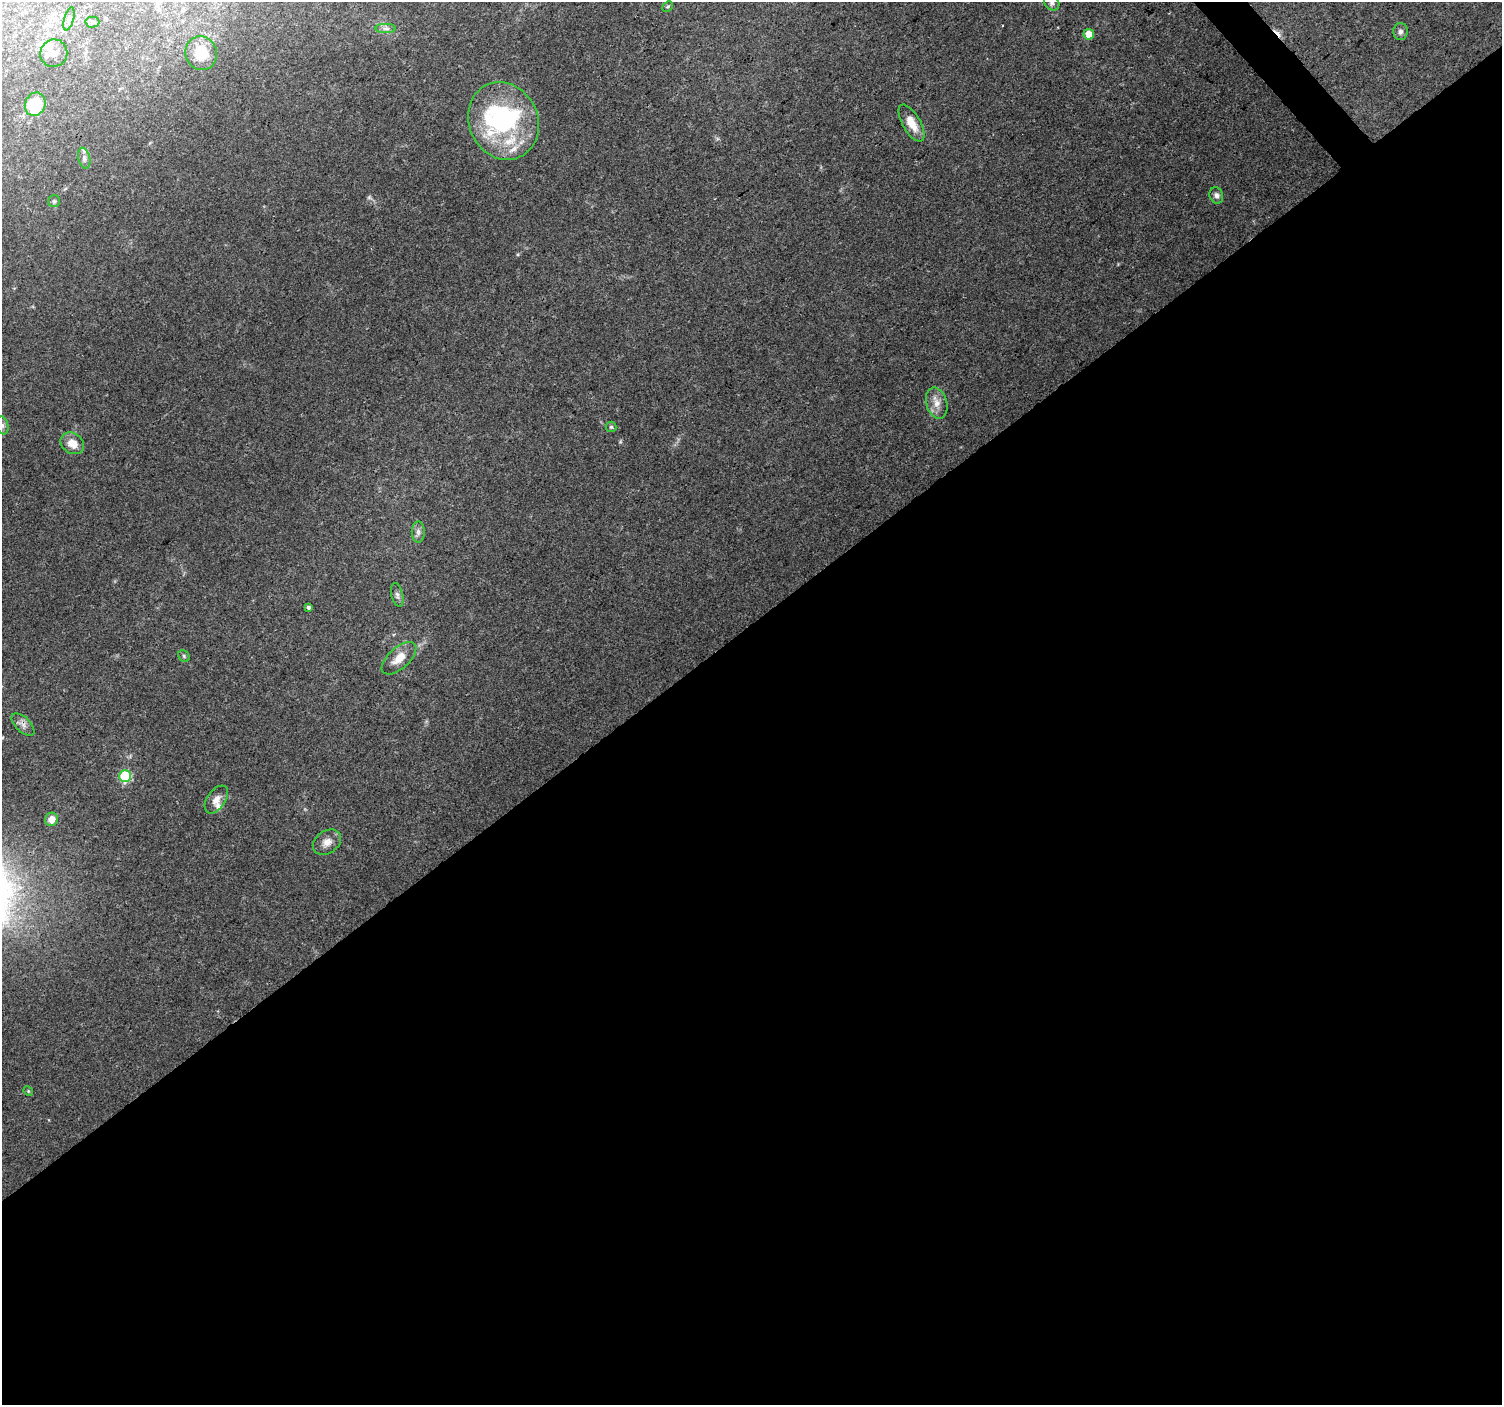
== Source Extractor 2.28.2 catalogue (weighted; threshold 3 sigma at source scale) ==
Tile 15 of 4 x 4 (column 3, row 4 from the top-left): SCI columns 3004-4503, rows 207-1609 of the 6004 x 5960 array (HDU 1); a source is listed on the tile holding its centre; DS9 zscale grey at full resolution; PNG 1504 x 1407 px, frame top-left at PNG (2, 2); each listed source drawn as its Kron ellipse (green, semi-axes under 4 px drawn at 4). Shown black and unused: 56% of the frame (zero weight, under 3 of 4 exposures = <1% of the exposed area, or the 3 px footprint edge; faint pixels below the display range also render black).
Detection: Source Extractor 2.28.2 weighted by HDU 2 'WHT'; one run over the whole footprint, this tile lists its part. Background 0.0707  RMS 0.0053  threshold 0.024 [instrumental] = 3 sigma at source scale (4.5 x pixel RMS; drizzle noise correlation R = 1.50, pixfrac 1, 0.0396/0.0396 arcsec/px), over >= 5 px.
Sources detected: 38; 2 inside a brighter object's white glare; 2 cosmic-ray / hot-pixel residue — neither listed nor drawn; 4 inside a brighter listed object's ellipse — not listed separately; the other 30 listed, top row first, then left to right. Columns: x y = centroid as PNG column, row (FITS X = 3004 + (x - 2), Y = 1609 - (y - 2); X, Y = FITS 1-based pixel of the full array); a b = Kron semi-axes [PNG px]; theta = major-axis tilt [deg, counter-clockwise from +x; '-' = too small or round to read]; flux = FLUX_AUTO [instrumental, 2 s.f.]
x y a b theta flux
1052 3 9 7 -47 1.6
668 7 6 4 42 0.77
69 19 12 4 75 1.4
92 22 7 5 2 1.4
386 29 10 4 0 1.5
1400 32 8 7 - 1.7
1089 34 5 5 - 6.6
54 53 14 13 - 5
201 53 17 15 -69 11
35 104 12 10 67 21
503 121 40 34 -65 57
912 123 21 9 -60 7.8
84 158 10 6 -77 2.1
1216 195 8 6 -71 2
54 201 6 6 - 0.9
937 403 16 10 -75 5.2
2 425 9 6 -72 1.6
611 427 5 5 - 0.9
72 443 12 10 -34 6.4
418 532 10 6 90 2.1
397 595 12 5 -77 1.9
308 607 4 4 - 1.1
184 656 6 5 - 0.9
399 658 21 10 42 7.3
23 725 14 7 -44 2.6
125 776 6 6 - 41
216 800 16 9 54 3.7
51 819 7 6 - 5.3
327 842 15 11 34 4.5
28 1091 5 4 - 0.56
Isophote crosses this tile's border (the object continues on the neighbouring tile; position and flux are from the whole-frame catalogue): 2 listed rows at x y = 1052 3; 2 425